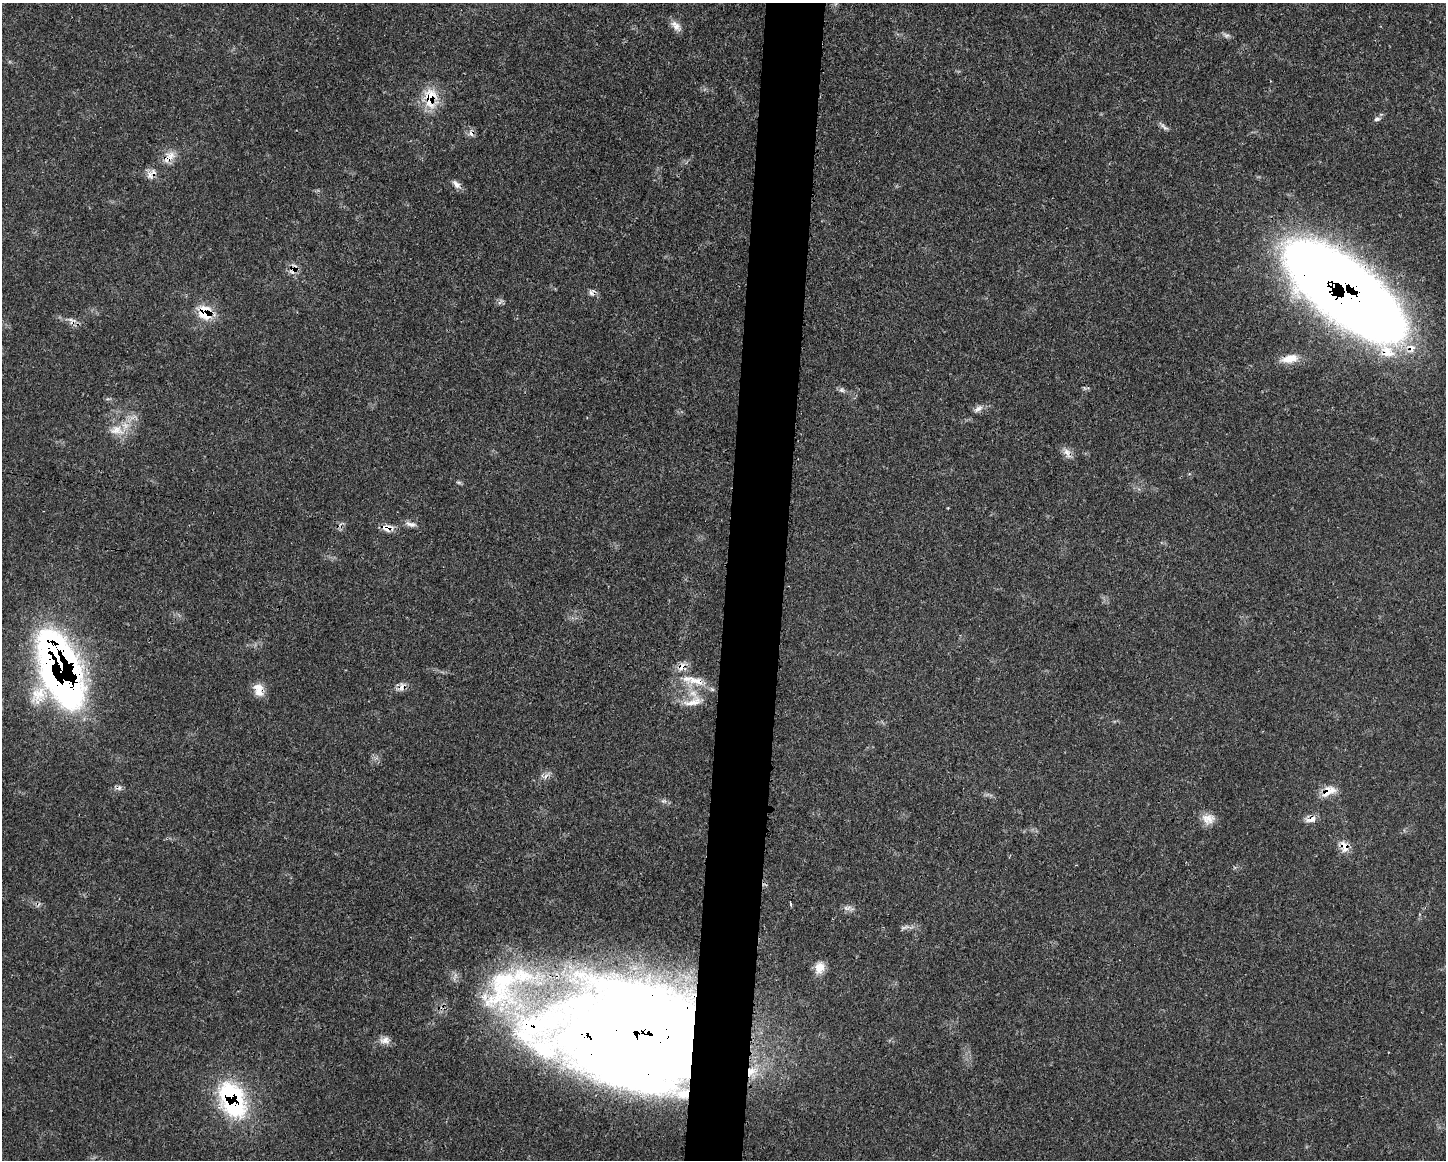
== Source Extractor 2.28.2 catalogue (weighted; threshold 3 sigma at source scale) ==
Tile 8 of 3 x 4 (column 2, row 3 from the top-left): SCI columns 1560-3003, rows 1176-2333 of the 4675 x 4660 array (HDU 1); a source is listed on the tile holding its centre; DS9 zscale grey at full resolution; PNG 1448 x 1162 px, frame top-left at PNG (2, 3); no overlay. Shown black and unused: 4% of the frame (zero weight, under 3 of 4 exposures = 2% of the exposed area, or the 3 px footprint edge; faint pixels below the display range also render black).
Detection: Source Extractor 2.28.2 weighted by HDU 2 'WHT'; one run over the whole footprint, this tile lists its part. Background 0.0771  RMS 0.0035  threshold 0.0159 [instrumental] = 3 sigma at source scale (4.5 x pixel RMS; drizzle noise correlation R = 1.50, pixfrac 1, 0.05/0.05 arcsec/px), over >= 5 px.
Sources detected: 51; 2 inside a brighter object's white glare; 1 cosmic-ray / hot-pixel residue — not listed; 7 inside a brighter listed object's ellipse — not listed separately; the other 41 listed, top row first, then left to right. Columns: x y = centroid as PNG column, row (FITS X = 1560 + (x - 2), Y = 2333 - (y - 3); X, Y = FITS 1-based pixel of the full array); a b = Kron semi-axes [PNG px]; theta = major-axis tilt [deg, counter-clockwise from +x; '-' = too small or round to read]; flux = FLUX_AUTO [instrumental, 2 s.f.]
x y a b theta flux
676 26 17 8 -56 2.5
1227 35 7 4 1 0.87
430 98 31 17 89 11
1377 119 8 6 11 0.97
1164 127 13 4 -45 1.2
471 133 9 7 48 1.6
169 157 22 10 47 4.5
150 175 13 7 -59 2
456 184 13 7 -55 1.9
293 269 18 10 70 2.9
1344 291 96 36 -38 880
592 293 9 8 - 1.3
500 302 11 4 45 0.84
205 312 16 14 -53 11
72 321 11 9 -68 1.9
1290 359 24 10 10 5.2
842 390 8 6 -21 1
978 409 15 6 31 1.7
116 430 23 13 -7 6.3
1067 452 15 7 -60 2.4
458 482 7 4 -18 0.57
411 524 16 6 -13 1.9
386 528 15 8 -6 3.3
682 667 14 8 55 2.9
697 681 31 10 -14 7.7
402 687 14 8 49 2.2
67 689 62 47 -9 130
259 690 18 12 -73 4.3
693 702 28 10 15 5.6
546 776 10 4 60 1.2
1328 791 19 11 31 5.5
663 801 7 4 18 0.69
1208 819 18 14 -8 4
1311 819 14 8 29 2.7
1344 847 16 10 -72 3.9
791 904 4 3 - 0.7
819 968 14 12 67 4.5
501 987 78 52 74 68
643 1032 122 75 -7 640
385 1040 14 10 10 2.6
233 1100 46 28 -65 44
Overlapping masked pixels (flux is a lower limit): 20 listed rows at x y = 430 98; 471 133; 169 157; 293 269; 1344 291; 592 293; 205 312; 72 321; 1290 359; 386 528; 682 667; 697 681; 402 687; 67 689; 259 690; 1328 791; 1311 819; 1344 847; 643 1032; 233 1100